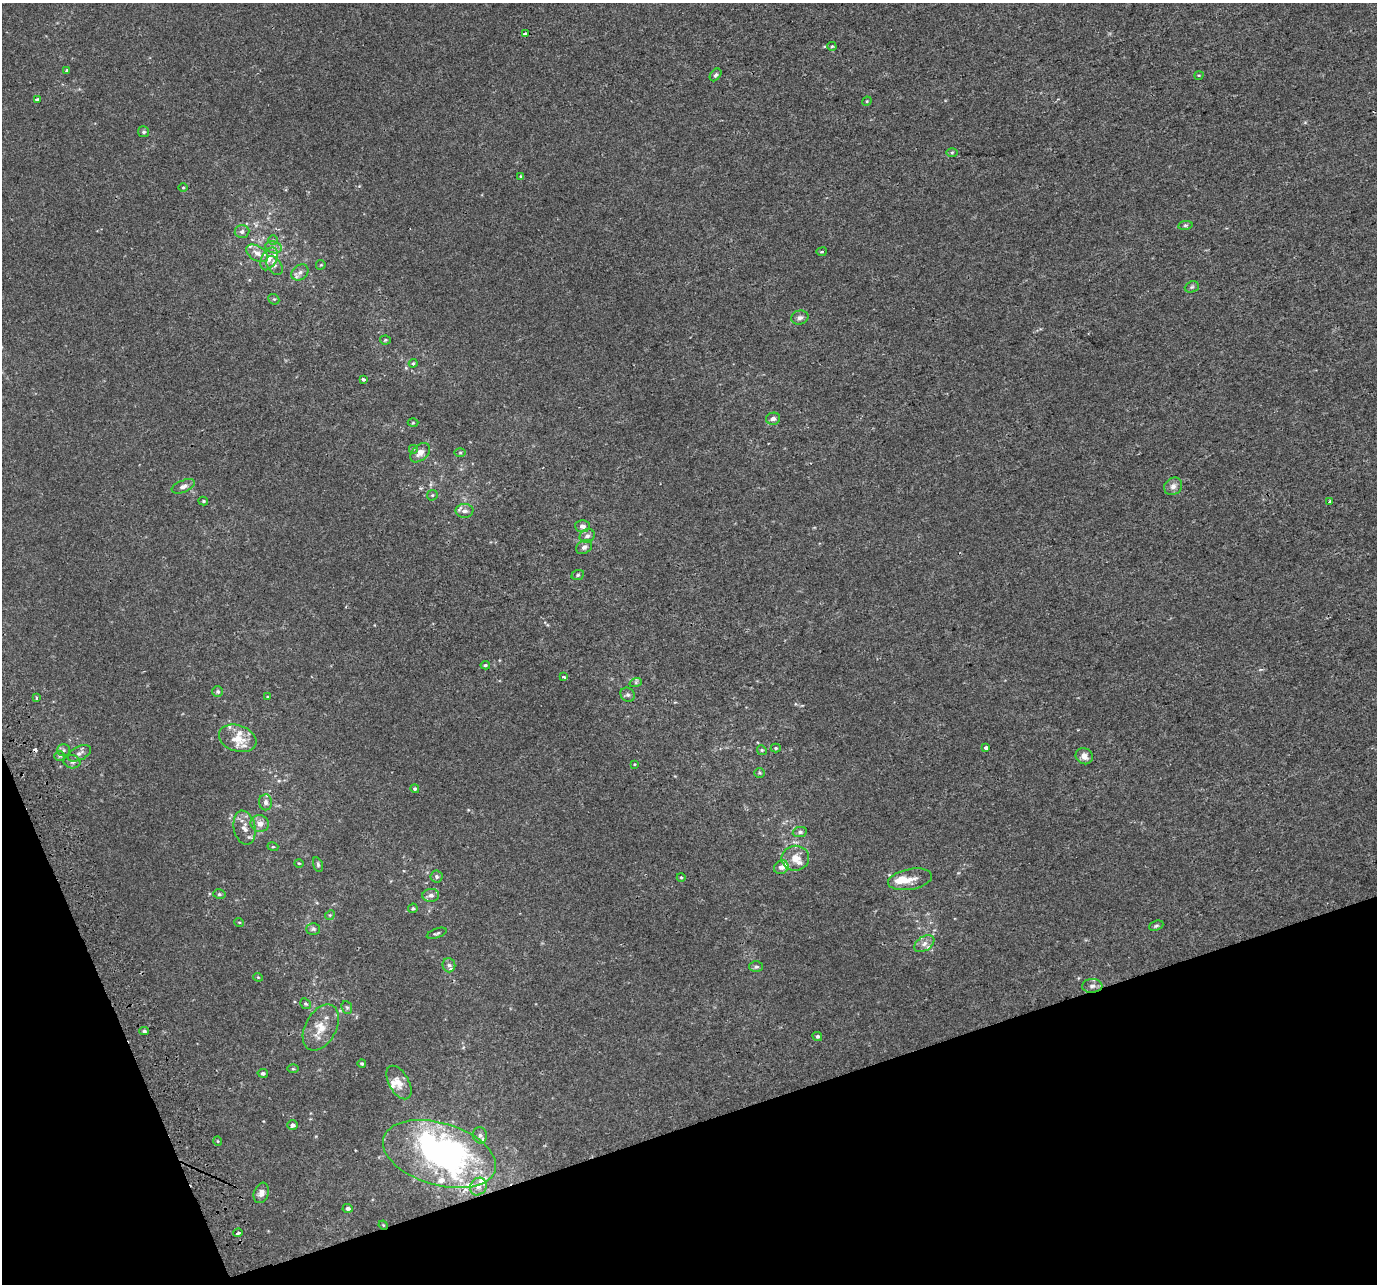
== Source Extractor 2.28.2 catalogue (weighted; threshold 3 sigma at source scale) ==
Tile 14 of 4 x 4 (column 2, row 4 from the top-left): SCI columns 1416-2790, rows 145-1426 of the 5579 x 5364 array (HDU 1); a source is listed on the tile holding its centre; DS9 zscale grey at full resolution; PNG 1379 x 1286 px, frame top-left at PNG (2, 3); each listed source drawn as its Kron ellipse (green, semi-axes under 4 px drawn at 4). Shown black and unused: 16% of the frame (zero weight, under 2 of 3 exposures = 2% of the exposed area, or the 3 px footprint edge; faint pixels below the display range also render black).
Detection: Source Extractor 2.28.2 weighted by HDU 2 'WHT'; one run over the whole footprint, this tile lists its part. Background 0.0011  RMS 0.0028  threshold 0.0127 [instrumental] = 3 sigma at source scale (4.5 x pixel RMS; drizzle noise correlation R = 1.50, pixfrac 1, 0.0396/0.0396 arcsec/px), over >= 5 px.
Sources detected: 121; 1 inside a brighter object's white glare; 1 cosmic-ray / hot-pixel residue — neither listed nor drawn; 15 inside a brighter listed object's ellipse — not listed separately; the other 104 listed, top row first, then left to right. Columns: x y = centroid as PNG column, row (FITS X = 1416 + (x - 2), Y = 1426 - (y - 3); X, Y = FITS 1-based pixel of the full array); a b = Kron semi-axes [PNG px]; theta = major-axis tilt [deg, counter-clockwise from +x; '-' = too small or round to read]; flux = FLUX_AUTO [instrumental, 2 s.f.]
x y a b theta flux
525 33 4 3 - 1.1
832 46 4 4 - 0.35
67 71 4 3 - 1.4
716 75 7 5 51 0.51
1199 75 4 3 - 0.22
37 100 4 3 - 0.62
867 101 5 4 - 0.29
144 132 5 5 - 0.56
952 152 6 4 1 0.35
521 176 3 3 - 0.35
183 187 4 3 - 0.26
1185 225 7 3 8 0.4
242 232 7 6 - 0.84
273 240 5 4 - 0.33
273 247 8 6 -16 1
822 252 5 3 - 0.3
257 253 12 7 -31 1.9
269 259 12 7 62 2.1
274 265 10 6 -54 1.2
321 265 5 4 - 0.28
300 272 9 7 39 1.2
1192 287 7 5 21 0.55
274 299 6 5 - 0.4
800 317 9 7 11 1
385 340 5 4 - 0.36
413 363 4 3 - 0.3
363 379 4 3 - 0.55
773 419 7 6 - 0.94
413 423 5 3 - 0.26
413 449 5 5 - 0.37
420 453 11 7 44 1.8
460 453 6 4 1 0.35
183 486 12 6 22 1.2
1173 486 9 8 - 1.3
432 495 6 5 - 0.37
203 501 5 4 - 0.37
1330 501 3 3 - 0.52
464 511 9 7 0 1.3
582 526 7 6 - 1.4
587 536 8 6 25 1.1
584 547 8 6 35 0.93
578 575 6 5 - 0.45
485 665 5 4 - 0.37
564 677 4 3 - 0.59
636 682 6 4 18 0.46
218 692 5 5 - 0.55
628 695 7 6 - 0.72
268 697 4 4 - 0.29
37 698 3 3 - 0.62
238 738 19 13 -19 4.9
776 748 5 4 - 0.36
986 748 3 3 - 2
64 750 6 6 - 0.67
762 750 5 4 - 0.36
79 753 12 7 27 1.2
60 756 5 5 - 0.45
1084 756 9 7 -33 1.8
72 762 8 6 -11 0.87
634 764 4 2 - 0.19
760 773 5 5 - 0.36
415 789 4 4 - 0.46
266 802 8 6 -88 0.99
260 824 9 8 - 1.8
245 828 17 10 -78 2.6
800 832 7 5 10 0.68
273 847 5 3 - 0.24
795 858 14 12 9 3.4
299 863 5 3 - 0.23
318 865 7 4 -72 0.52
781 867 7 6 - 1.3
437 877 6 6 - 0.6
681 877 4 3 - 0.25
910 879 22 10 10 3.1
219 894 6 5 - 0.46
431 895 8 6 4 1.2
413 908 5 4 - 0.48
330 915 5 4 - 0.36
239 922 5 3 - 0.26
1156 926 7 4 22 0.52
313 929 7 6 - 0.59
437 933 10 4 20 0.54
924 944 11 7 34 1.4
449 965 7 6 - 0.79
756 967 7 5 0 0.68
258 977 4 4 - 0.26
1092 986 10 7 4 1.1
305 1004 6 5 - 0.45
347 1007 6 5 - 0.45
321 1028 25 15 62 5.5
144 1031 5 4 - 0.48
817 1036 5 4 - 0.48
362 1064 4 4 - 0.43
293 1069 5 3 - 0.3
263 1073 5 4 - 0.61
399 1082 18 10 -60 3
292 1125 5 5 - 0.95
480 1135 8 7 - 0.92
218 1141 5 3 - 0.21
439 1154 58 31 -16 89
478 1186 9 8 - 1.4
261 1193 10 7 70 1.6
348 1208 5 4 - 0.72
383 1225 5 4 - 0.27
238 1233 4 3 - 0.84
Overlapping masked pixels (flux is a lower limit): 1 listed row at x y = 383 1225